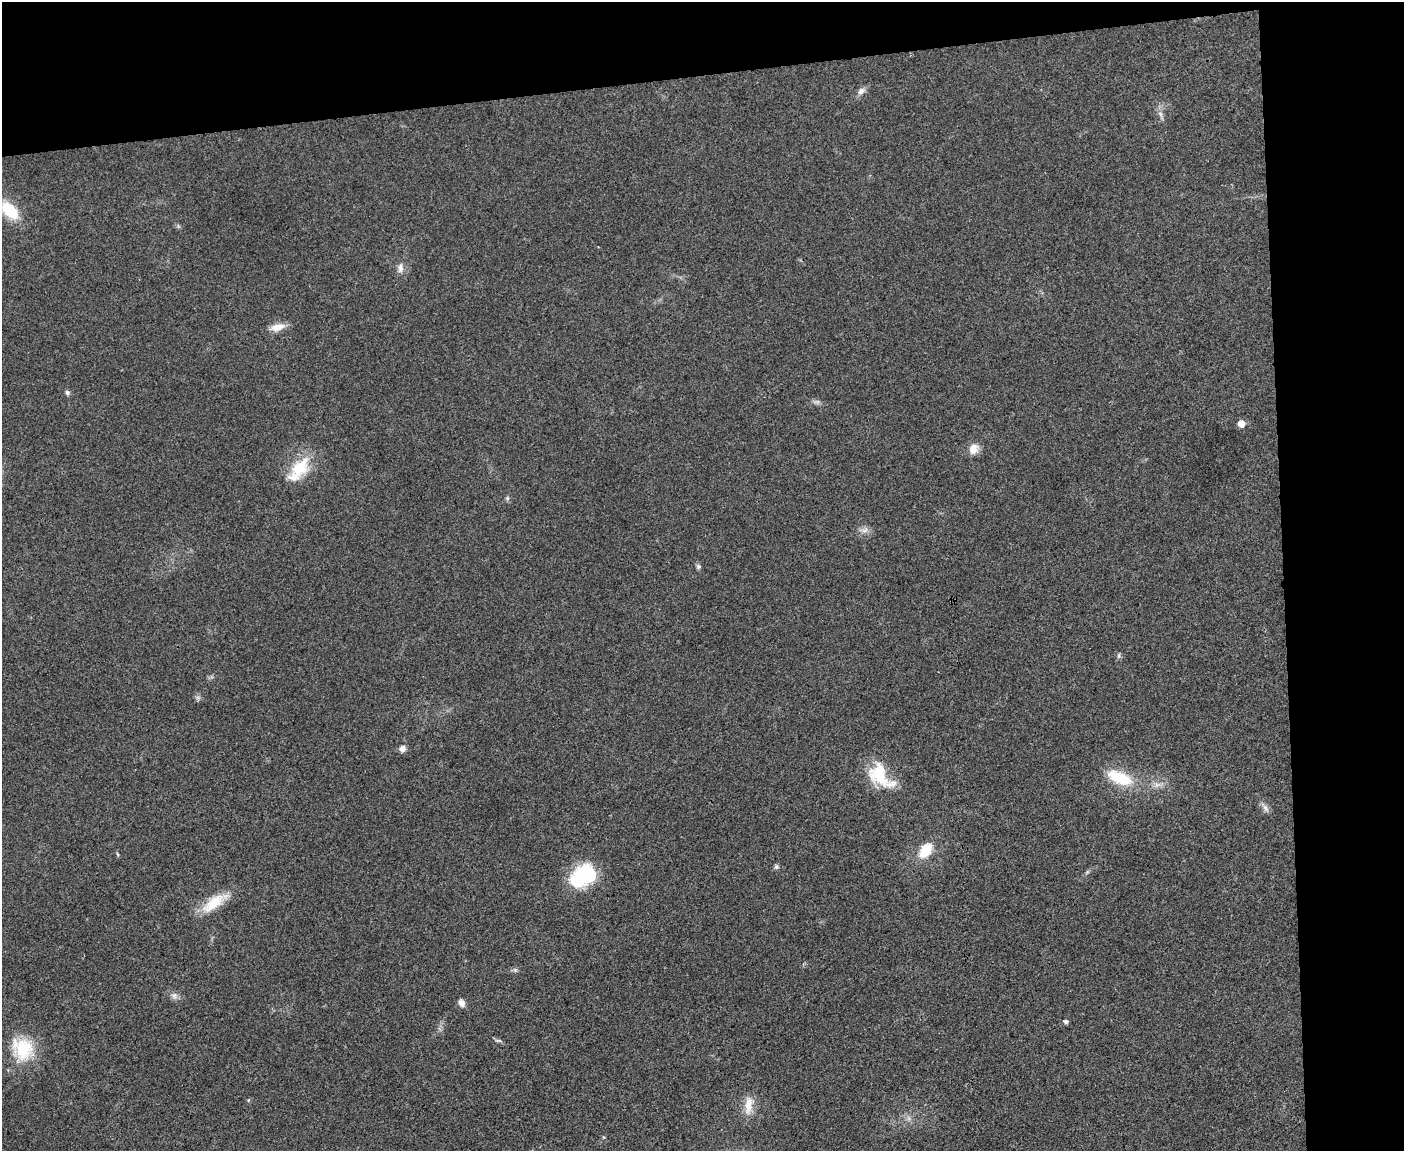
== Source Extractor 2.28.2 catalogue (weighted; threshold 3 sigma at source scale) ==
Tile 3 of 3 x 4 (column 3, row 1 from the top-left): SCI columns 2938-4339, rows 3450-4598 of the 4577 x 4598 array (HDU 1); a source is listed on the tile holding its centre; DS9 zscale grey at full resolution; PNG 1406 x 1153 px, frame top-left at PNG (2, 2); no overlay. Shown black and unused: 15% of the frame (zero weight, under 3 of 4 exposures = <1% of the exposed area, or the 3 px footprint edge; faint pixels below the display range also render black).
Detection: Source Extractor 2.28.2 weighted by HDU 2 'WHT'; one run over the whole footprint, this tile lists its part. Background 0.0189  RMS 0.0043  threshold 0.0195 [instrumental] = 3 sigma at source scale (4.5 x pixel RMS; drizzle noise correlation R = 1.50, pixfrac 1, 0.05/0.05 arcsec/px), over >= 5 px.
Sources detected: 36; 1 too faint to see at this stretch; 1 inside a brighter object's white glare — not listed; the other 34 listed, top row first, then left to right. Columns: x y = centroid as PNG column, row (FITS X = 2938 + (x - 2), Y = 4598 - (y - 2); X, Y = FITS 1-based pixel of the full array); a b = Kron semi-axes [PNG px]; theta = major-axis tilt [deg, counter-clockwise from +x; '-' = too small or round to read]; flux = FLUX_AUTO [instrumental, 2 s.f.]
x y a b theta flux
861 91 12 8 32 2.2
1160 114 10 5 -67 1.7
9 210 25 14 -45 16
400 268 13 8 87 2.6
277 327 19 9 13 4.7
67 392 6 6 - 1
816 402 11 5 -8 1.4
1241 424 6 5 - 5.4
974 449 13 11 60 4.4
300 467 34 20 48 17
507 498 6 5 - 0.85
864 530 12 7 33 2.2
698 566 7 6 - 0.99
1119 656 8 4 89 0.8
402 749 9 8 - 2.1
880 776 37 20 -45 19
1119 778 35 15 -22 17
1265 808 17 6 -56 2.1
926 850 20 13 53 10
117 854 6 3 -70 0.5
776 867 6 5 - 0.96
1087 872 8 4 53 0.77
579 879 27 22 -88 21
214 902 39 13 35 12
515 970 5 5 - 0.87
174 996 10 9 - 2
462 1003 9 7 -68 2.3
1066 1021 5 4 - 1.2
498 1040 10 4 -11 0.91
23 1049 31 27 -49 20
248 1100 5 3 - 0.44
749 1105 28 11 82 6.6
908 1118 7 4 -71 1.1
603 1137 6 3 -70 0.45